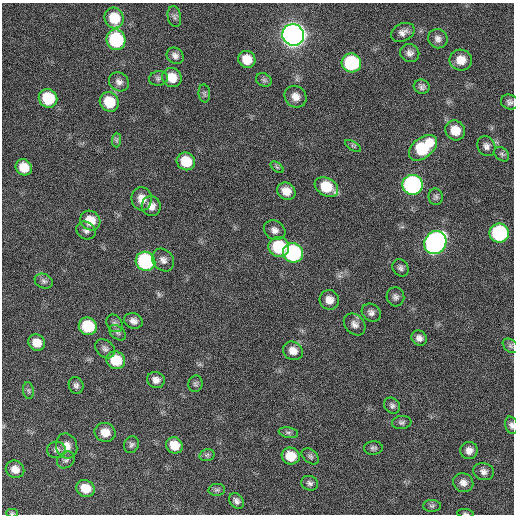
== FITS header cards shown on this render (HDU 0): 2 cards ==
NAXIS1  =                  512 / Axis length
NAXIS2  =                  512 / Axis length

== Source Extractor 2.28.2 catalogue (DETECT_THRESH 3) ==
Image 512 x 512 px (HDU 0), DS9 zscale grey, 1 PNG px = 1 image px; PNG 516 x 516 px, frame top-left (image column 1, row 512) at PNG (2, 3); each listed source drawn as its Kron ellipse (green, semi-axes under 4 px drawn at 4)
Background 152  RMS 13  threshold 37.9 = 3 sigma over >= 5 px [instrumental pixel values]
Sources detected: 90; all 90 listed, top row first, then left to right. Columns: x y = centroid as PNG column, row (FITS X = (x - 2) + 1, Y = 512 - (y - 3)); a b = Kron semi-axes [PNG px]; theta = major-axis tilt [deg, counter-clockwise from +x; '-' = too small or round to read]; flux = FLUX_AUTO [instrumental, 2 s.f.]
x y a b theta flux
174 17 11 6 -80 2600
114 18 10 9 - 23000
403 32 12 8 26 5000
293 35 11 10 - 930000
438 39 10 9 - 4200
116 40 10 9 - 78000
410 53 10 9 - 4100
175 56 9 7 -39 3800
247 59 9 8 - 12000
461 60 11 10 - 12000
351 63 10 9 - 74000
158 78 9 7 11 2600
172 78 10 9 - 13000
264 80 8 6 -28 2300
119 82 10 9 - 4400
422 87 8 7 - 2900
204 93 9 5 -84 2000
295 97 11 10 - 7000
48 98 9 9 - 40000
109 102 10 9 - 25000
509 102 9 7 -23 2700
455 130 10 9 - 14000
117 140 7 4 89 1800
353 146 9 3 -32 1300
486 146 10 8 -63 4000
423 148 16 10 39 54000
502 154 8 6 -42 2000
186 161 9 8 - 21000
24 167 8 7 - 16000
277 167 7 4 -37 1500
412 185 10 10 - 200000
326 187 12 8 -30 26000
286 191 9 8 - 9100
436 197 8 7 - 2400
142 199 11 10 - 8600
151 206 10 9 - 6400
90 221 10 9 - 15000
86 230 10 8 -30 3500
275 230 11 9 -30 4900
499 233 9 9 - 100000
435 242 12 10 52 350000
279 247 10 10 - 45000
293 253 10 9 - 120000
163 260 12 10 -50 5200
145 261 10 9 - 100000
401 268 9 7 -56 2800
44 281 9 7 -22 2800
395 297 9 8 - 3200
329 300 10 9 - 7100
371 313 10 8 -35 3800
133 321 9 8 - 4600
114 323 9 7 -56 2900
355 324 12 9 -47 4800
88 326 9 8 - 38000
117 333 9 6 -38 2400
419 338 8 7 - 4100
37 343 8 8 - 11000
510 346 9 6 -41 1900
105 349 11 8 -43 3300
293 351 10 9 - 7600
116 360 9 8 - 26000
156 380 9 8 - 5400
195 384 8 7 - 2100
76 385 8 7 - 2900
28 390 8 5 -82 2000
392 406 9 7 -45 2500
402 422 10 6 7 2400
511 425 9 6 -74 2700
105 432 10 9 - 10000
288 433 10 5 -9 2200
131 445 8 7 - 2400
174 445 9 8 - 14000
67 446 13 10 -70 8100
373 448 9 7 6 2300
56 450 9 8 - 3300
469 450 8 8 - 5300
207 455 8 5 15 2000
291 456 9 8 - 18000
310 456 10 6 -39 2200
66 460 9 7 38 2800
15 469 9 8 - 7900
484 472 10 8 -15 4300
310 483 8 7 - 2800
463 483 10 9 - 5700
85 488 9 8 - 16000
217 490 8 6 3 2000
237 501 9 6 -53 3200
432 506 9 6 1 2100
12 513 6 4 0 1200
465 513 8 3 -5 1200
At the frame edge (FLAGS 8, measured only in part): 3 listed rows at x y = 511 425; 12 513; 465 513